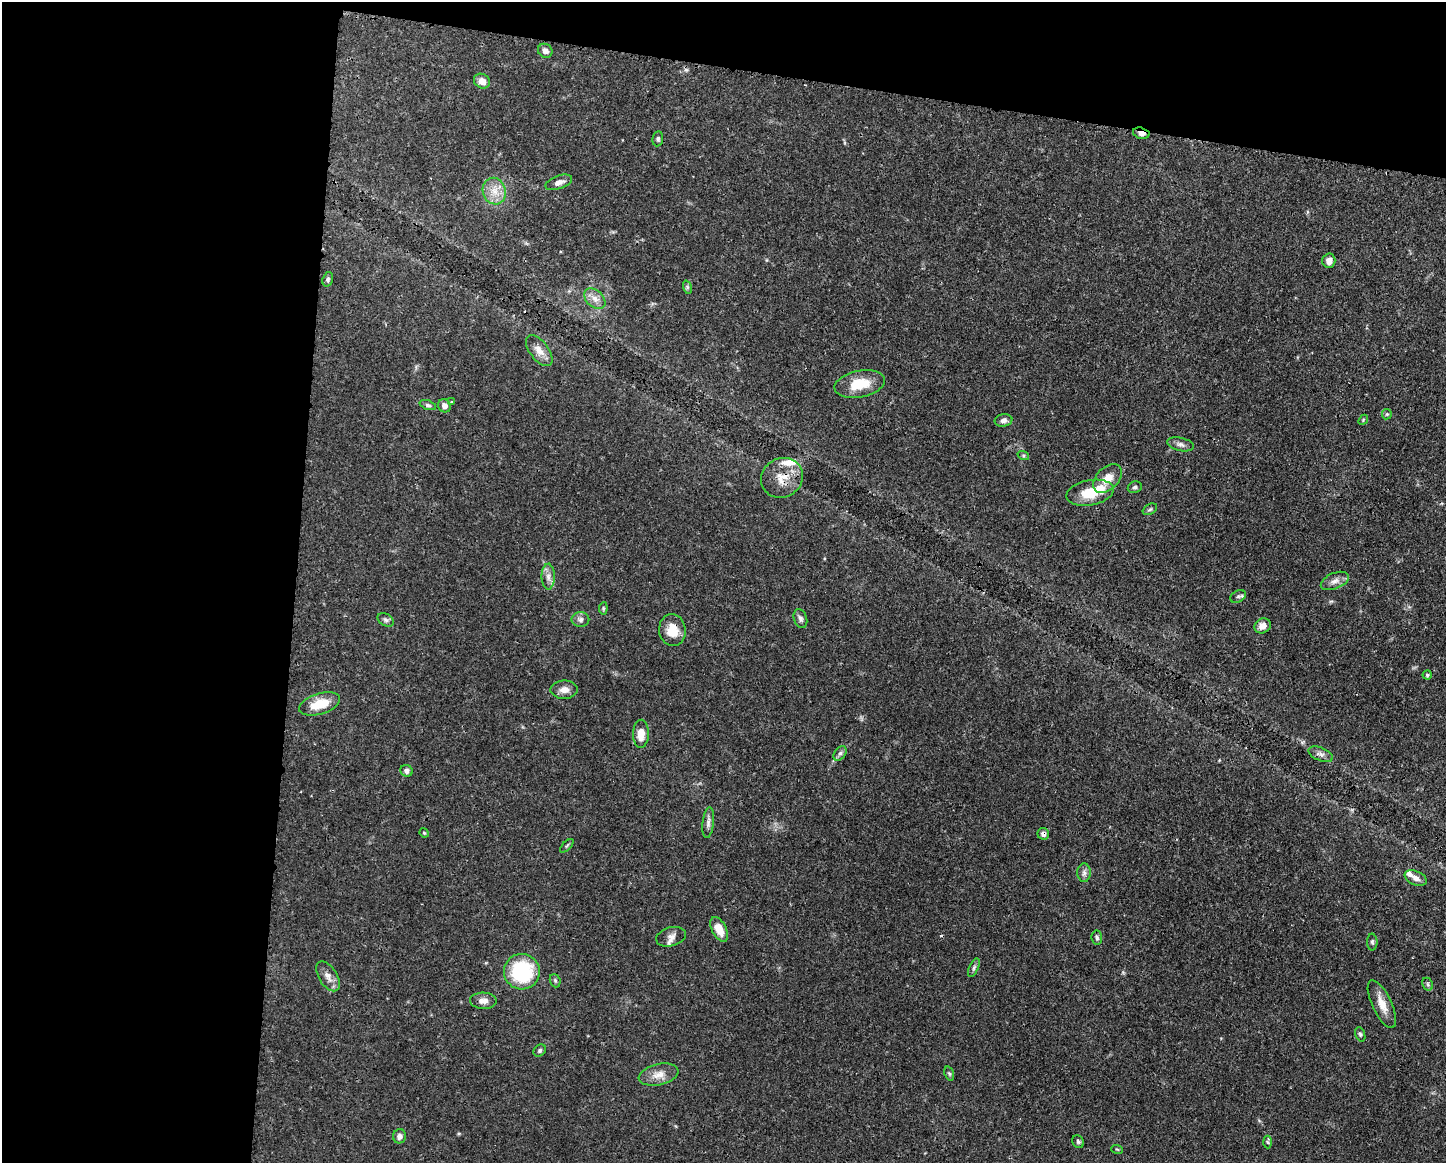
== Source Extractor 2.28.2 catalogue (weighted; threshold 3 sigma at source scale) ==
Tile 1 of 3 x 4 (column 1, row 1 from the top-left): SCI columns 116-1559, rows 3489-4649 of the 4674 x 4656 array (HDU 1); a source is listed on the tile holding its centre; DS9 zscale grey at full resolution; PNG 1448 x 1165 px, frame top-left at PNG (2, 2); each listed source drawn as its Kron ellipse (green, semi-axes under 4 px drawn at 4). Shown black and unused: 26% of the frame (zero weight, under 3 of 4 exposures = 1% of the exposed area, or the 3 px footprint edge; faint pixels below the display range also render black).
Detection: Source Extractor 2.28.2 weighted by HDU 2 'WHT'; one run over the whole footprint, this tile lists its part. Background 0.0441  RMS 0.0029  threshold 0.0131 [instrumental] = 3 sigma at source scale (4.5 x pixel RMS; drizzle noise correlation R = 1.50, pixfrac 1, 0.05/0.05 arcsec/px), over >= 5 px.
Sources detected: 71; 2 cosmic-ray / hot-pixel residue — neither listed nor drawn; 3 inside a brighter listed object's ellipse — not listed separately; the other 66 listed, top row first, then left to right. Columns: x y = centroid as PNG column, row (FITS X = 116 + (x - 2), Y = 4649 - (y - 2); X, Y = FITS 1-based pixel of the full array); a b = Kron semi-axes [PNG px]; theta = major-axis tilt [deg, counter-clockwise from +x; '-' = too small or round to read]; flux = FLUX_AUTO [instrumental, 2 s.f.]
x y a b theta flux
545 51 7 6 - 1.3
482 81 8 7 - 2.2
1141 133 8 5 -14 1.6
658 139 7 5 81 0.61
559 182 14 6 19 1.7
494 191 13 11 -71 3.7
1329 261 7 6 - 2
328 279 7 5 72 0.59
687 287 7 4 -72 0.54
595 299 12 8 -43 2.3
539 351 18 9 -53 2.8
860 384 25 13 11 7.9
452 402 4 4 - 0.33
428 405 9 4 -18 0.62
444 406 7 6 - 1.6
1387 414 5 5 - 0.4
1003 420 9 6 10 1.2
1363 420 6 4 48 0.36
1180 444 13 6 -12 1.2
1023 455 6 4 -18 0.39
782 478 21 19 29 5.7
1107 478 17 11 44 3.8
1135 487 7 5 22 0.64
1090 493 24 12 10 7.8
1150 509 8 5 30 0.53
548 577 13 6 -90 1.7
1335 581 15 8 22 1.9
1238 596 8 5 29 0.63
603 608 6 4 84 0.39
800 619 10 6 -72 0.97
386 620 9 6 -29 0.82
580 620 9 7 0 1.2
1263 626 8 7 - 2.1
672 630 16 13 -83 4.7
1427 675 4 4 - 0.41
564 690 13 9 0 2
320 704 21 10 17 6.4
641 734 14 8 88 3.3
840 753 8 5 53 0.82
1321 754 13 6 -22 1.2
406 771 6 6 - 1
708 823 15 5 84 1.3
424 833 5 4 - 0.32
1043 834 6 5 - 1.2
567 846 8 3 45 0.41
1084 873 9 7 90 1.1
1416 878 12 6 -23 1.7
719 929 13 7 -62 4.2
671 937 15 9 16 1.8
1097 938 7 5 -84 0.63
1372 942 8 5 -89 0.6
974 968 10 4 67 0.76
522 972 18 18 - 21
328 976 17 9 -58 2.2
555 981 7 5 -70 0.51
1428 984 7 5 -62 0.49
483 1001 13 8 -2 1.9
1382 1004 26 9 -65 3.8
1360 1034 7 4 -70 0.52
540 1050 7 5 48 0.58
949 1074 7 4 -69 0.46
659 1075 20 10 13 3.2
399 1136 7 6 - 1.3
1078 1142 7 5 -56 0.55
1267 1142 6 4 -87 0.4
1117 1149 6 3 -19 0.31
Overlapping masked pixels (flux is a lower limit): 4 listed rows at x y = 1141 133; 782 478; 672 630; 1043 834